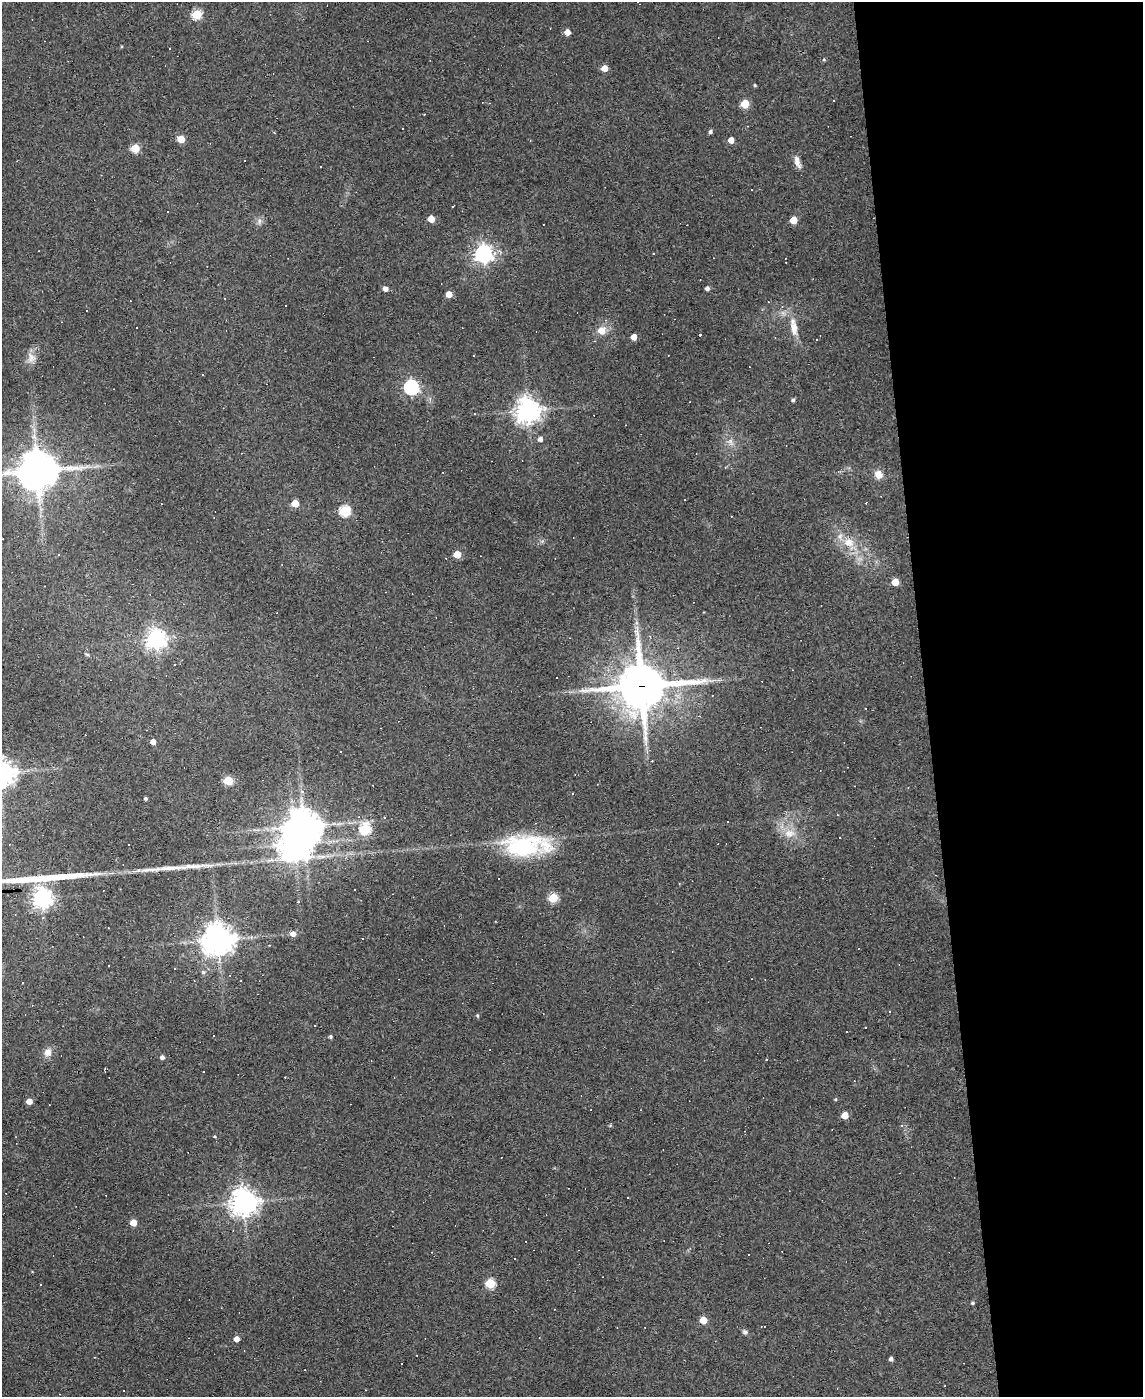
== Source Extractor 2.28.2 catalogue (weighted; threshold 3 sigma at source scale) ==
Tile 8 of 4 x 3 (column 4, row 2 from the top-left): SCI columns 3424-4564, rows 1625-3019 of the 4564 x 4539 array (HDU 1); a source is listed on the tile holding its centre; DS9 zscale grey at full resolution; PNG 1145 x 1399 px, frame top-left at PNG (2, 2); no overlay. Shown black and unused: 19% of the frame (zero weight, under 3 of 4 exposures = <1% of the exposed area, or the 3 px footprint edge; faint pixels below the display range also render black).
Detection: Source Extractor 2.28.2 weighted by HDU 2 'WHT'; one run over the whole footprint, this tile lists its part. Background 0.0831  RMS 0.0059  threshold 0.0265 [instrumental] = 3 sigma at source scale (4.5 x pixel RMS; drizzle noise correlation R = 1.50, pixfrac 1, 0.05/0.05 arcsec/px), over >= 5 px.
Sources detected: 128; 1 inside a brighter object's white glare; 35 cosmic-ray / hot-pixel residue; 2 long thin detections or spike segments (spike, bleed or trail) — not listed; the other 90 listed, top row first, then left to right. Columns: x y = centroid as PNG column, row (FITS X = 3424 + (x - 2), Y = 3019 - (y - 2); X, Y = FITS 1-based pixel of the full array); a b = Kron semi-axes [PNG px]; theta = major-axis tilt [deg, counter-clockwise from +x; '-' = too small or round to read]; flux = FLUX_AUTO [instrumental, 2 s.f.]
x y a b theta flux
638 2 4 2 - 0.61
197 14 5 5 - 34
567 32 5 5 - 4.4
169 48 3 3 - 6.2
824 60 5 4 - 0.69
605 68 5 5 - 6
755 85 4 3 - 0.66
833 101 3 3 - 2.2
489 103 4 3 - 0.4
745 104 5 5 - 21
424 114 2 2 - 0.35
710 132 4 4 - 1.4
181 139 5 5 - 12
731 140 4 4 - 6
135 148 5 5 - 19
797 162 16 6 -71 3.7
452 207 3 2 - 0.51
431 219 5 5 - 9.5
793 220 5 5 - 12
259 221 9 4 82 1.6
483 253 7 7 - 290
707 288 4 4 - 2
385 289 5 4 - 3.3
449 294 5 4 - 7
768 302 3 2 - 0.41
136 328 2 2 - 0.5
794 328 21 9 -82 7.1
601 330 10 9 - 6.3
700 335 3 3 - 38
634 337 4 4 - 6.3
31 358 15 12 -88 5.3
202 375 3 2 - 0.42
411 387 6 6 - 140
793 400 4 3 - 1.1
528 410 8 8 - 510
474 414 3 3 - 1.9
540 439 5 5 - 2.7
730 441 9 7 -89 2.6
725 467 4 4 - 0.59
38 470 13 11 21 1800
878 474 8 7 - 5.5
295 503 5 5 - 13
345 511 6 5 - 46
849 542 17 13 -14 9.9
58 554 3 3 - 1.2
457 554 5 5 - 14
895 582 5 5 - 10
156 639 7 7 - 320
87 655 6 4 -3 0.76
641 686 17 15 3 2400
153 742 4 4 - 3.5
228 781 5 5 - 23
302 791 6 5 - 1.3
573 793 3 2 - 0.69
145 798 3 3 - 1
384 818 3 3 - 2.2
728 822 3 2 - 0.43
304 826 11 9 -27 1100
365 829 6 6 - 47
789 833 16 12 3 7.6
526 846 57 24 1 55
499 878 3 2 - 0.73
42 898 7 7 - 340
553 898 5 5 - 27
293 934 5 5 - 3.8
218 940 10 9 - 840
203 972 6 5 - 1.1
890 1012 3 3 - 1.4
477 1016 5 4 - 0.78
866 1027 2 2 - 0.47
330 1037 4 3 - 1.1
48 1052 10 9 - 4.2
162 1057 4 4 - 1.9
766 1060 3 2 - 0.79
105 1068 3 2 - 0.47
835 1099 4 4 - 0.63
29 1101 4 4 - 5.1
845 1115 5 5 - 8.7
902 1125 5 4 - 0.87
628 1197 3 3 - 1.7
244 1202 8 8 - 690
133 1223 5 4 - 8.7
432 1252 2 2 - 0.33
748 1255 3 2 - 0.58
490 1283 5 5 - 31
972 1303 4 4 - 0.92
703 1320 5 5 - 11
745 1332 7 6 - 1.4
236 1339 4 4 - 4.6
891 1359 4 4 - 1.8
Overlapping masked pixels (flux is a lower limit): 1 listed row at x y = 641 686
Isophote crosses this tile's border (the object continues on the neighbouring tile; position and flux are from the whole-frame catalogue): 2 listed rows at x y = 638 2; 38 470